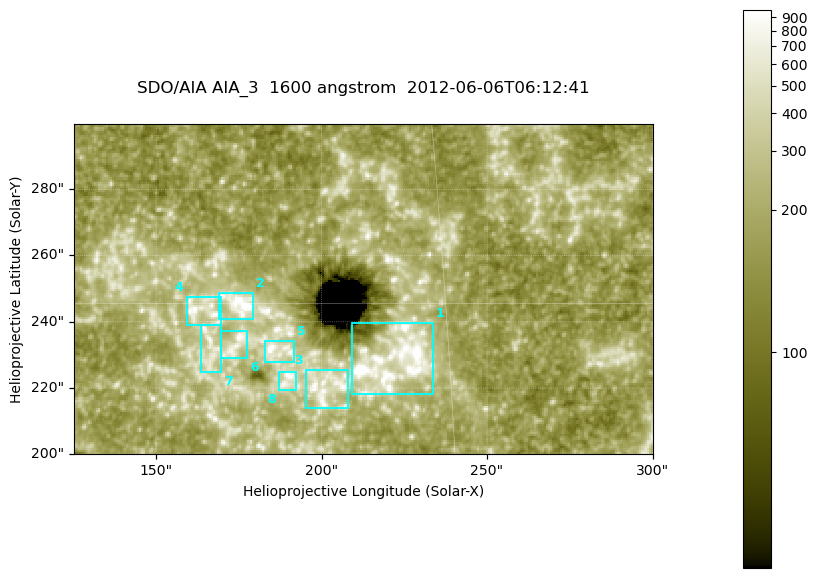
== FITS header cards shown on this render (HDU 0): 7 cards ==
TELESCOP= 'SDO/AIA '
INSTRUME= 'AIA_3   '
WAVELNTH=                 1600
WAVEUNIT= 'angstrom'
DATE-OBS= '2012-06-06T06:12:41.12'
CTYPE1  = 'HPLN-TAN'
CTYPE2  = 'HPLT-TAN'

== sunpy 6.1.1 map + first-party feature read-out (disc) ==
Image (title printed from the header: SDO/AIA AIA_3  1600 angstrom  2012-06-06T06:12:41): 287 x 164 px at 0.609 arcsec/px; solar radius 946 arcsec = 1552 px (partial field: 0.6% of the solar disc is inside the frame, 100% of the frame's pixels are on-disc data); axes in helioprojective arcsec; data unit not stated in the header (colour bar unlabelled)
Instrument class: DISC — disc imager (sunpy class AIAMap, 1600 A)
Bright regions (active regions / flare kernels): reference = the on-disc median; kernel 3 px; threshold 5 sigma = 326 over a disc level ~180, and >= 1.15x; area >= 47 px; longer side >= 3 px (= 1.8 arcsec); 8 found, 8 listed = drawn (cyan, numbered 1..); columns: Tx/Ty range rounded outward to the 2 arcsec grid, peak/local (2 s.f.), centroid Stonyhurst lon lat
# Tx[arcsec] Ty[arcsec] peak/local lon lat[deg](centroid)
1 208..234 218..240 18 +14 +14
2 168..180 240..250 13 +11 +15
3 194..208 214..226 4.9 +13 +13
4 158..170 238..248 5.1 +10 +15
5 182..192 228..234 6.6 +12 +14
6 168..178 228..238 5.1 +11 +14
7 162..170 224..240 3.9 +10 +14
8 186..192 218..226 5.1 +12 +14